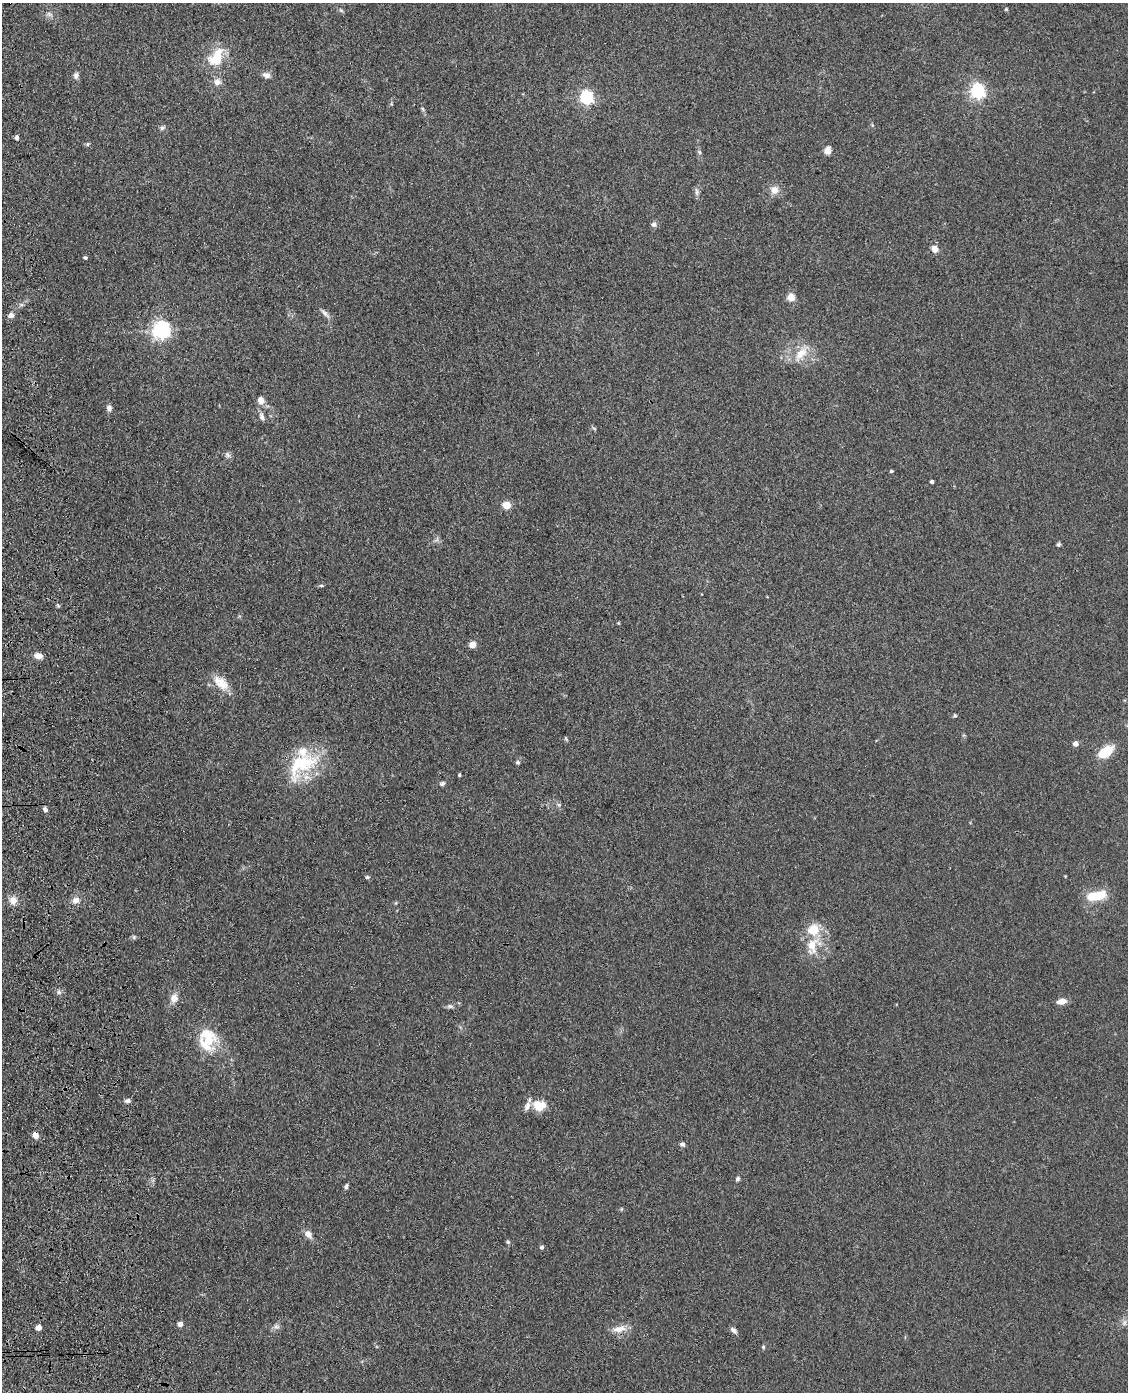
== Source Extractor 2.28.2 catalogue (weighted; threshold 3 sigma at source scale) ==
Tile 7 of 4 x 3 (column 3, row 2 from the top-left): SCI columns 2371-3496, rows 1643-3032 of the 4740 x 4572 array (HDU 1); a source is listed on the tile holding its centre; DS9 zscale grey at full resolution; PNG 1130 x 1394 px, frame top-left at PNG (2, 3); no overlay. Shown black and unused: <1% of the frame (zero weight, under 3 of 4 exposures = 6% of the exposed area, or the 3 px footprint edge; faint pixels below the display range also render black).
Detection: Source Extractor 2.28.2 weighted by HDU 2 'WHT'; one run over the whole footprint, this tile lists its part. Background 0.0882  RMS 0.0092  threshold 0.0414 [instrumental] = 3 sigma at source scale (4.5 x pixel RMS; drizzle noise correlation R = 1.50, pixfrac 1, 0.05/0.05 arcsec/px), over >= 5 px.
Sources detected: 77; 4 inside a brighter listed object's ellipse — not listed separately; the other 73 listed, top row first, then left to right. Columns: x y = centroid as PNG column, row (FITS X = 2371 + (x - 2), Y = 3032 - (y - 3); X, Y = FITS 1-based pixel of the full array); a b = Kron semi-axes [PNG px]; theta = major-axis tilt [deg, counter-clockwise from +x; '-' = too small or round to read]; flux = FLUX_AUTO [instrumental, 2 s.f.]
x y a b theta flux
1006 9 4 4 - 1.1
341 10 7 4 -45 1.4
49 14 9 5 -26 2.6
218 55 29 13 82 23
76 75 8 6 74 3
266 75 10 7 -16 4.3
977 91 6 6 - 230
586 97 6 6 - 170
423 109 6 4 -70 1.3
162 128 7 6 - 2.2
17 137 4 3 - 3.6
88 144 6 4 26 1.4
828 150 10 7 74 5.3
699 152 6 5 - 1.5
774 190 10 10 - 7.2
696 192 13 4 -83 2.4
654 224 7 6 - 2.9
935 249 6 5 - 8.8
85 258 4 3 - 1.9
791 297 8 8 - 7.8
325 313 16 5 -48 3.8
11 315 7 6 - 4.4
161 330 6 6 - 370
801 354 25 11 50 15
261 400 10 8 -74 5.8
109 408 8 6 -66 3.4
262 417 10 6 -71 3.5
228 455 9 6 -53 2.6
891 471 3 3 - 1.6
932 482 4 3 - 2.1
506 505 5 5 - 27
1059 544 6 5 - 1.6
321 586 6 4 -1 1.2
58 605 6 3 -20 1.1
472 645 5 4 - 17
38 656 9 7 -7 6.1
221 683 24 12 -39 15
955 715 5 4 - 1.2
1075 744 4 4 - 7.6
1106 752 15 8 33 27
518 762 6 5 - 1.8
304 763 43 26 33 57
459 775 4 3 - 1.3
442 783 8 6 18 2.2
45 809 7 5 -56 2.7
367 877 6 4 -13 1.6
1096 896 24 10 12 24
13 900 9 9 - 7.6
76 900 10 8 15 5.7
813 930 5 5 - 47
134 937 6 6 - 1.6
812 945 10 7 83 20
59 992 6 5 - 2.1
174 998 11 9 77 7.3
1061 1001 9 6 8 7.6
450 1006 9 5 -2 2.5
207 1040 30 22 -89 34
128 1101 7 5 13 2.5
539 1106 15 11 -9 16
35 1135 6 6 - 5.9
682 1144 7 6 - 2.3
737 1179 5 5 - 1.8
346 1186 7 5 74 2
308 1234 10 7 -47 6
508 1242 6 5 - 1.4
542 1247 4 4 - 2.2
1124 1323 9 6 72 3
180 1324 5 5 - 5
276 1327 10 6 8 3.1
38 1328 4 4 - 7.9
619 1329 20 8 12 9.2
734 1330 10 5 -44 3
763 1347 5 5 - 1.1
Overlapping masked pixels (flux is a lower limit): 1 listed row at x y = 35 1135